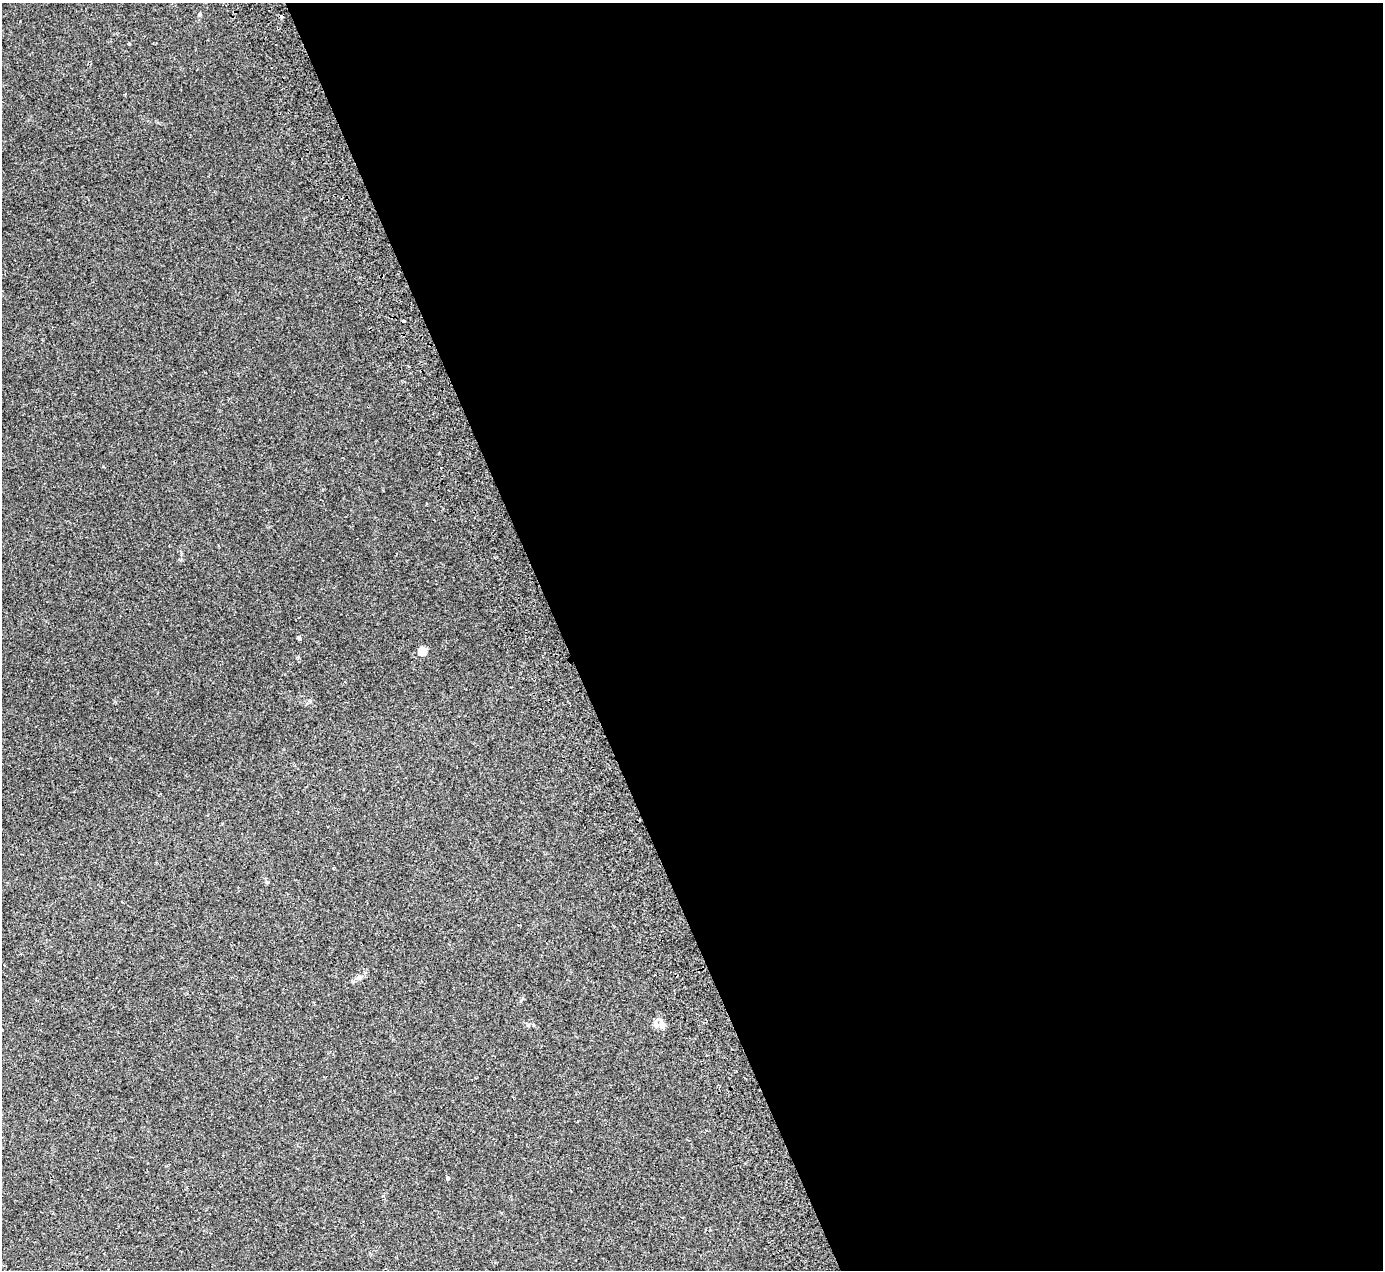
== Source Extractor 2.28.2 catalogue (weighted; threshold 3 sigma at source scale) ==
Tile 8 of 4 x 4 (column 4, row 2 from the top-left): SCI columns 4202-5582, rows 2848-4115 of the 5637 x 5567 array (HDU 1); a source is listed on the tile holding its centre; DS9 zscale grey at full resolution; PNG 1385 x 1272 px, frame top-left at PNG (2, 3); no overlay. Shown black and unused: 59% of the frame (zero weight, under 2 of 3 exposures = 3% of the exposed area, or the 3 px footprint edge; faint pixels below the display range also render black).
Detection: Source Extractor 2.28.2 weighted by HDU 2 'WHT'; one run over the whole footprint, this tile lists its part. Background 0.0185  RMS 0.0063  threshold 0.0286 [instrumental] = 3 sigma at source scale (4.5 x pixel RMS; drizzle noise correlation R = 1.50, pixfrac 1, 0.05/0.05 arcsec/px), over >= 5 px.
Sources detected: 9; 2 cosmic-ray / hot-pixel residue — not listed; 1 inside a brighter listed object's ellipse — not listed separately; the other 6 listed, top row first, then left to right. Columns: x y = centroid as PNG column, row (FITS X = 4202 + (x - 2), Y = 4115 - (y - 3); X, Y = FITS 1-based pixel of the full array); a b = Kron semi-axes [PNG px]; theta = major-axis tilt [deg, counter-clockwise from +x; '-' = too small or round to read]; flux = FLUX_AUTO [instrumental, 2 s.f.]
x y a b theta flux
200 14 5 4 - 0.76
299 638 5 4 - 0.86
422 651 5 5 - 17
359 977 7 6 - 1.9
662 1024 15 6 -78 2.9
448 1178 5 4 - 0.88